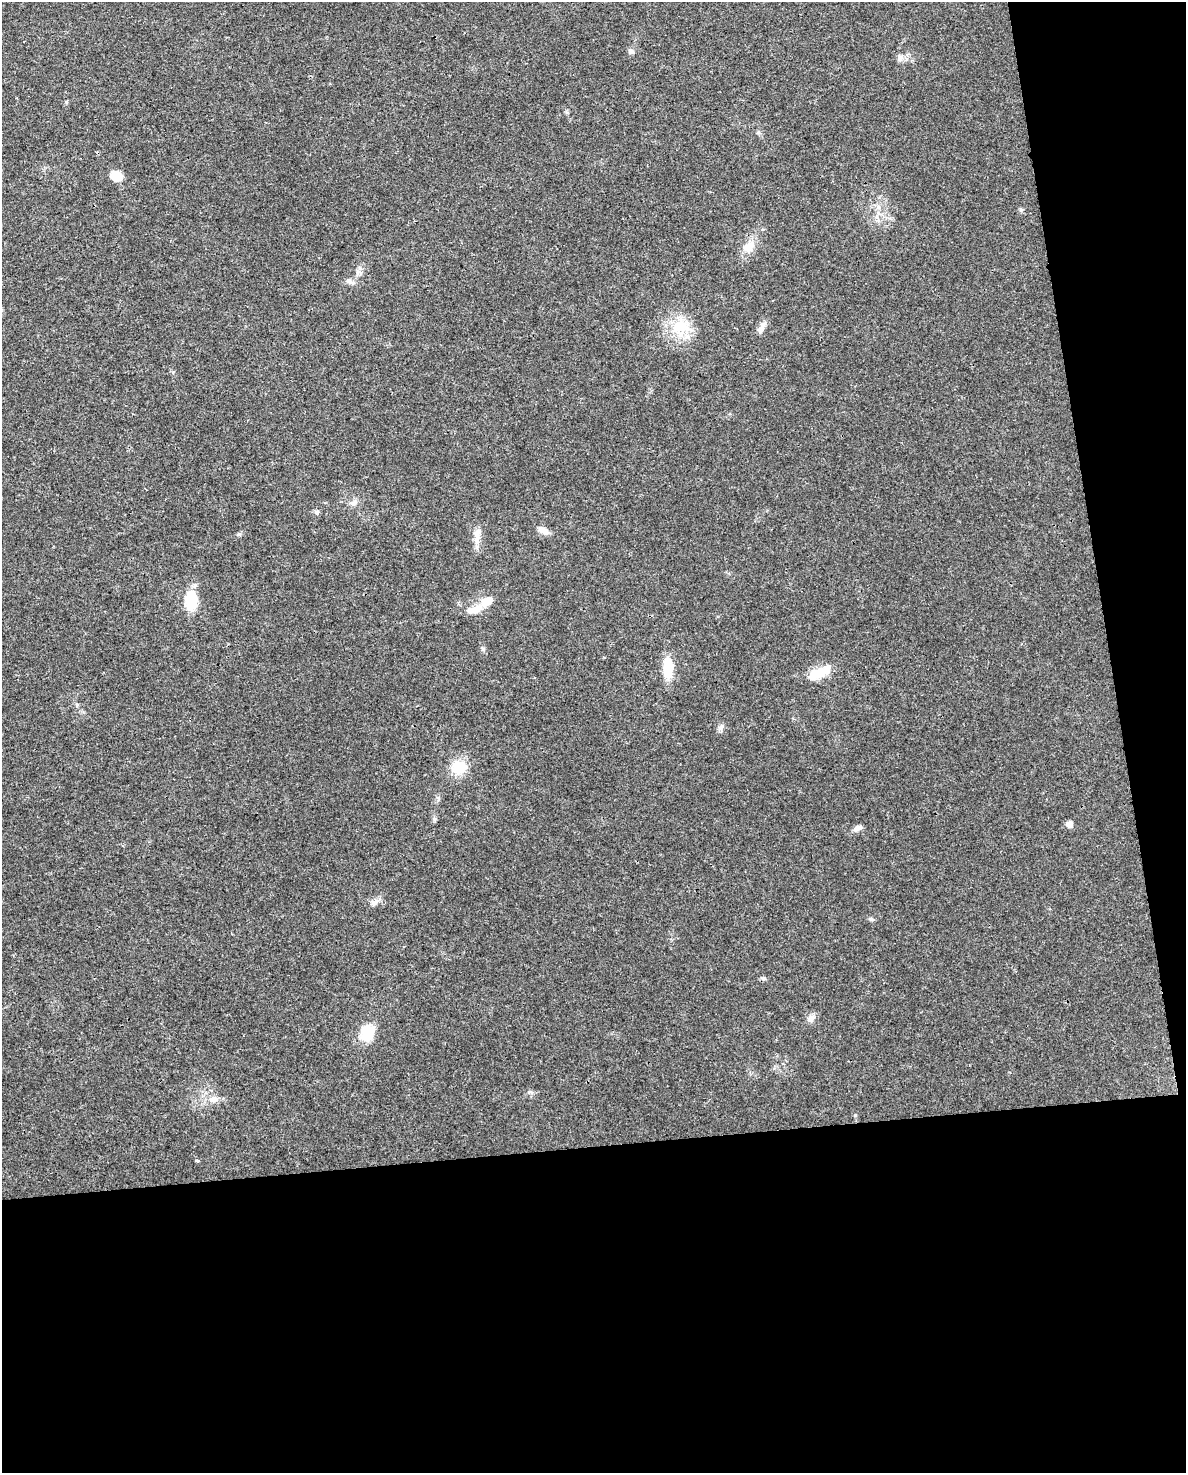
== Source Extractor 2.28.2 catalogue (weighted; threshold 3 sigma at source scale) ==
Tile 12 of 4 x 3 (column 4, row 3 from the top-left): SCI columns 3552-4735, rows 21-1491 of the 4736 x 4497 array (HDU 1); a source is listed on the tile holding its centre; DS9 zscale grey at full resolution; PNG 1188 x 1475 px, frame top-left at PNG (2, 2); no overlay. Shown black and unused: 28% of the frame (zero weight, under 3 of 4 exposures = <1% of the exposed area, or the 3 px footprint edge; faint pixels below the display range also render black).
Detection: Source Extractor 2.28.2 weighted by HDU 2 'WHT'; one run over the whole footprint, this tile lists its part. Background 0.0232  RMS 0.003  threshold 0.0136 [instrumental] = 3 sigma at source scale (4.5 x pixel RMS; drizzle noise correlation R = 1.50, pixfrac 1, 0.0396/0.0396 arcsec/px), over >= 5 px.
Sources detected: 33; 1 inside a brighter object's white glare — not listed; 2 inside a brighter listed object's ellipse — not listed separately; the other 30 listed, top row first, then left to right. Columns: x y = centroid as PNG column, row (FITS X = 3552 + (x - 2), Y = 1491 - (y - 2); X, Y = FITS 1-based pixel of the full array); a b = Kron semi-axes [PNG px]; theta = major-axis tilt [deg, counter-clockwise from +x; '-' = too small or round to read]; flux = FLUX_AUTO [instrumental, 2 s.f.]
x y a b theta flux
631 52 9 7 -17 0.85
900 58 10 8 74 1.3
116 176 13 10 -35 4.7
1021 210 6 4 -2 0.45
749 247 21 13 55 4.4
358 272 11 6 -8 1.1
350 282 13 6 -23 1.2
680 327 28 18 34 9.9
761 327 18 7 62 1.9
354 503 11 7 32 1.3
317 512 7 7 - 0.7
543 530 14 7 -27 2.3
239 534 5 5 - 0.53
477 535 23 8 85 3.3
191 600 16 10 88 12
487 601 15 10 29 3.7
483 649 6 4 -19 0.43
668 668 26 11 88 7
819 673 26 11 23 7.3
721 727 9 6 54 1.1
459 767 17 15 -16 7.5
1069 824 8 7 - 1.6
858 828 11 7 22 1.4
374 903 12 8 41 1.6
871 919 8 5 -9 0.61
764 978 6 5 - 0.54
811 1018 11 8 43 1.8
367 1032 18 14 76 8.3
214 1099 15 9 -7 2.6
198 1160 4 3 - 0.68
Unlisted compact peaks at least as high as the median listed source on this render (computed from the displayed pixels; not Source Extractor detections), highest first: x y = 855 1115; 66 102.